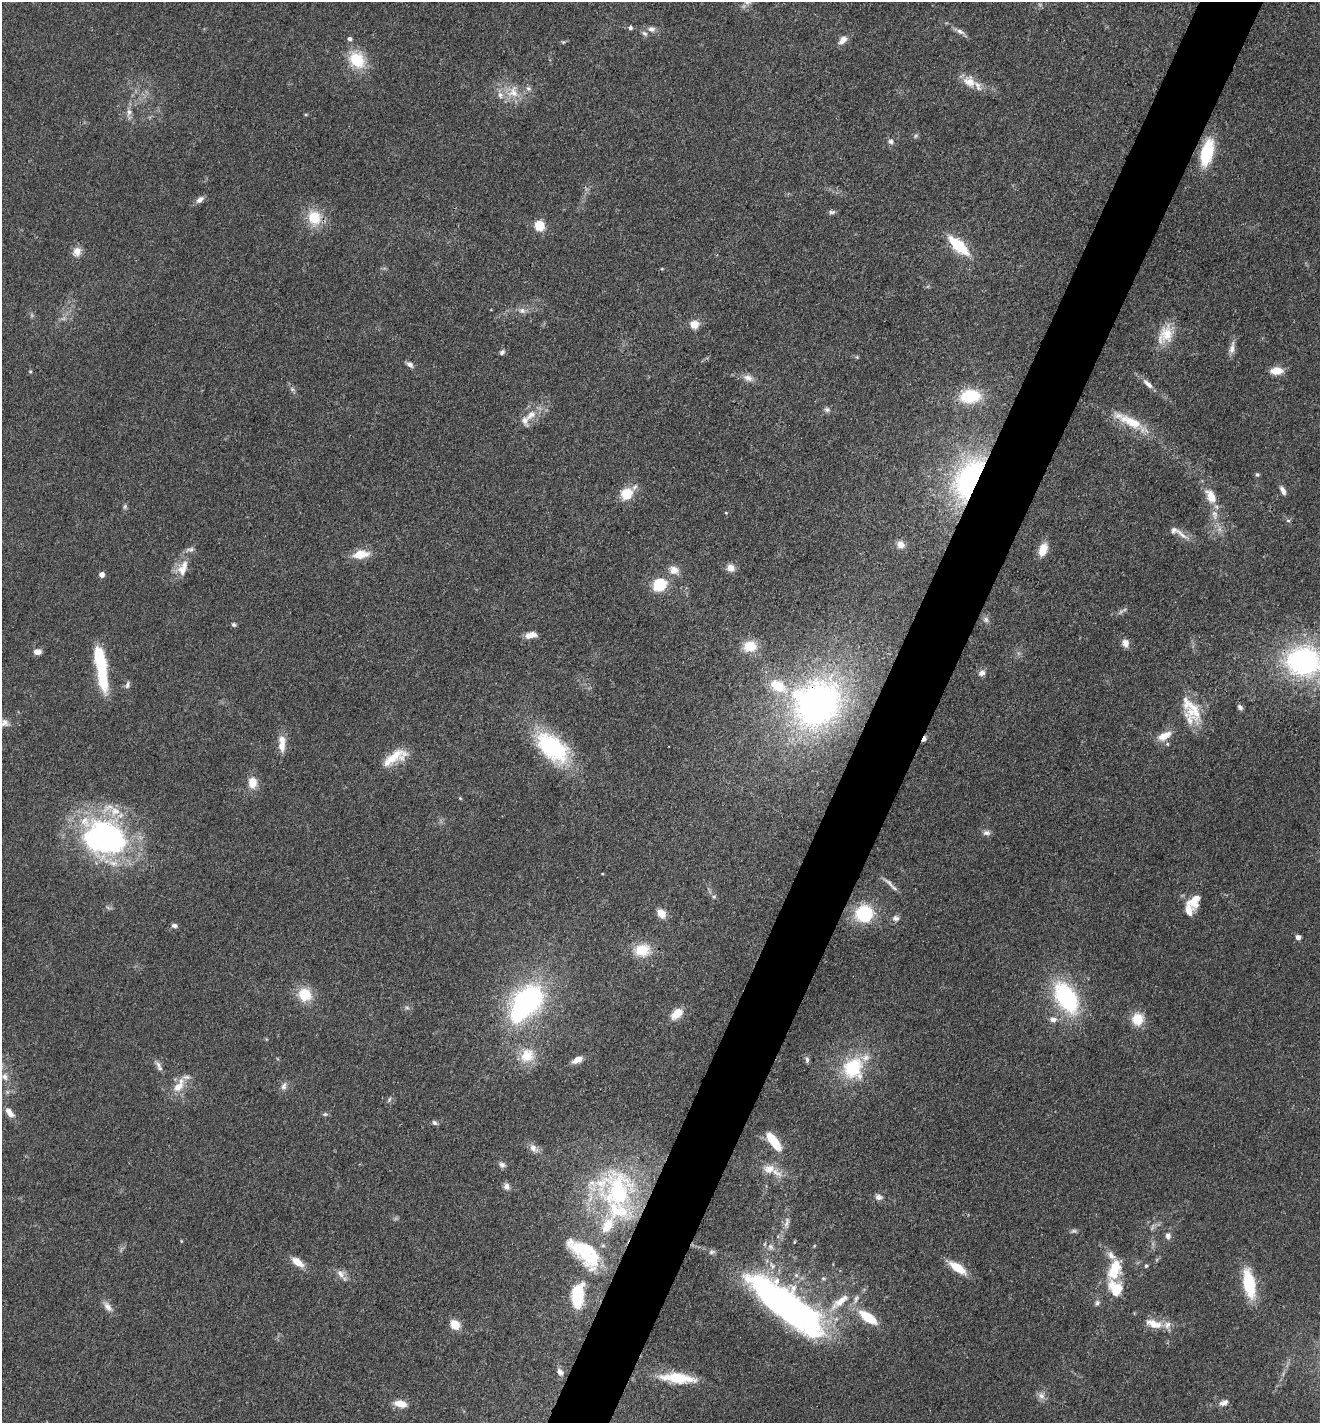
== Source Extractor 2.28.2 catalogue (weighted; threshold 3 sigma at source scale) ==
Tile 10 of 4 x 4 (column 2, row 3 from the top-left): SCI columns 1598-2915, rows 1423-2843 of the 5694 x 5685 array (HDU 1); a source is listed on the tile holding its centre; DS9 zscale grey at full resolution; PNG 1322 x 1425 px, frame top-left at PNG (2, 2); no overlay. Shown black and unused: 5% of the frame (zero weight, under 3 of 4 exposures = <1% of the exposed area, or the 3 px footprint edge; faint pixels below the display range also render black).
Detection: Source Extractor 2.28.2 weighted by HDU 2 'WHT'; one run over the whole footprint, this tile lists its part. Background 0.083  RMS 0.0063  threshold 0.0283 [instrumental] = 3 sigma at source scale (4.5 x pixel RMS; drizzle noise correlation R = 1.50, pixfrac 1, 0.05/0.05 arcsec/px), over >= 5 px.
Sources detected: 177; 6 too faint to see at this stretch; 4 inside a brighter object's white glare — not listed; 25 inside a brighter listed object's ellipse — not listed separately; the other 142 listed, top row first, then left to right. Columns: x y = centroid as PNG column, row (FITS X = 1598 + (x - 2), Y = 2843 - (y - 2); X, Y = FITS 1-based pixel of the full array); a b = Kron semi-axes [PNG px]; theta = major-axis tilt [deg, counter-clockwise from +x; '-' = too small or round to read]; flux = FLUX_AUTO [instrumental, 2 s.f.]
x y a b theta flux
630 27 6 6 - 1.5
651 29 10 7 -3 3.3
960 32 20 6 -30 3.8
350 39 5 5 - 2
842 40 12 8 45 4.9
563 42 6 4 43 0.9
357 60 17 14 -53 27
969 82 19 15 -44 9.3
513 92 19 16 46 13
129 112 12 8 79 3.8
306 114 5 3 - 0.65
916 136 8 5 21 1.2
891 141 8 7 - 2.1
1207 152 28 12 76 34
200 200 10 7 37 3.4
832 212 10 5 5 1.7
314 218 17 14 -73 20
539 226 5 5 - 44
958 246 24 10 -43 29
77 252 13 10 69 5.5
662 269 5 3 - 0.52
522 311 10 8 -15 3.4
694 324 8 7 - 9
1166 334 29 18 59 16
1232 348 19 7 79 4.3
502 352 7 5 41 1.8
857 357 6 4 -46 0.88
410 364 10 6 -36 2.5
1276 371 13 8 2 9.6
30 372 5 4 - 0.82
748 378 15 8 -16 4.6
1148 384 17 6 -44 4.5
292 389 8 5 -45 1.6
970 396 19 13 3 34
827 409 9 7 -15 2
531 415 20 10 39 9
1131 422 37 12 -25 21
1257 475 5 5 - 1.2
970 479 40 22 64 150
1283 490 11 5 -62 3.4
626 494 16 14 48 14
1211 496 20 11 -63 11
125 506 8 6 89 1.4
726 513 4 3 - 0.52
1215 514 15 8 -79 6.1
1288 521 6 4 -1 0.96
1181 534 25 6 -37 5.6
900 544 9 8 - 5.4
1043 549 13 8 71 11
361 554 18 9 9 12
183 568 23 13 65 11
731 568 9 8 - 5.6
674 570 14 11 -25 6
102 575 4 4 - 5.8
659 585 16 14 31 20
986 619 8 8 - 2.2
234 624 6 5 - 1.3
531 635 13 7 9 5.9
1125 643 10 8 -82 4.4
750 646 16 13 8 14
37 652 8 6 5 4.1
100 661 31 10 -77 43
1304 661 35 28 0 130
982 673 10 8 41 2.9
127 685 10 6 69 2
818 705 57 45 52 230
1240 707 7 5 -57 1.9
1194 709 46 17 -54 22
4 722 15 10 -38 4.9
1164 736 19 9 27 8.9
924 739 7 4 64 2.3
282 744 21 8 -90 9.4
552 747 39 22 -41 73
395 757 34 13 29 17
252 783 12 9 -88 9.7
460 798 4 4 - 0.64
986 833 10 7 0 2.7
104 838 50 40 -27 180
890 883 24 5 -38 3.9
714 897 7 5 1 1.3
1194 900 18 12 57 12
661 913 11 8 -50 7.2
864 914 17 16 - 38
896 918 9 7 -6 2.7
174 926 8 6 -19 1.8
1298 937 4 4 - 4.3
642 950 19 14 6 19
305 994 16 14 -40 17
1066 998 33 19 -60 78
528 1000 30 24 32 120
677 1014 17 10 41 9.5
1053 1019 10 7 -6 3.4
1138 1019 13 12 - 15
266 1039 6 3 -71 0.61
527 1055 17 15 53 16
807 1059 10 5 -79 1.7
577 1060 11 6 27 6.4
158 1065 14 6 -56 3
853 1068 22 20 71 42
4 1077 12 9 -69 4.6
179 1086 25 11 57 10
284 1086 12 7 70 3.1
7 1092 7 5 -45 1.4
389 1099 8 4 71 1.3
9 1113 16 8 -52 5.1
325 1114 8 5 0 1.3
434 1123 7 6 - 1.7
772 1139 12 7 -51 21
533 1148 15 9 -46 4.7
502 1165 8 7 - 2.3
769 1169 17 12 1 7.7
506 1186 9 7 -59 3.1
618 1192 61 48 -37 110
879 1197 9 7 -22 3.1
787 1223 19 6 80 4.4
1074 1231 9 5 7 1.7
1168 1236 10 7 -84 3
181 1241 5 3 - 0.53
770 1247 10 8 -71 3.2
712 1252 9 5 19 1.3
1111 1255 25 11 -46 6.9
588 1256 47 21 -40 36
298 1262 16 8 -35 8.5
1146 1266 5 4 - 0.98
958 1268 17 7 -34 18
341 1274 15 10 -44 5.2
823 1278 7 5 -6 1.2
1249 1283 24 9 -79 42
1116 1288 23 16 -73 23
578 1294 21 10 83 40
840 1302 36 10 39 16
1097 1303 9 7 53 2
108 1306 17 8 -51 4.6
789 1307 92 29 -38 240
868 1317 26 11 -35 18
455 1324 10 8 -47 11
1154 1324 25 11 -15 11
560 1372 10 8 -49 3.1
677 1378 39 11 -5 27
1041 1396 11 9 -49 3.8
1224 1403 11 7 19 3.5
400 1404 13 7 -11 9
Overlapping masked pixels (flux is a lower limit): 4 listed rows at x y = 970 479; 1304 661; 818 705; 924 739
Isophote crosses this tile's border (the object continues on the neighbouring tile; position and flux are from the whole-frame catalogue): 2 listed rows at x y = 1304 661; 4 722